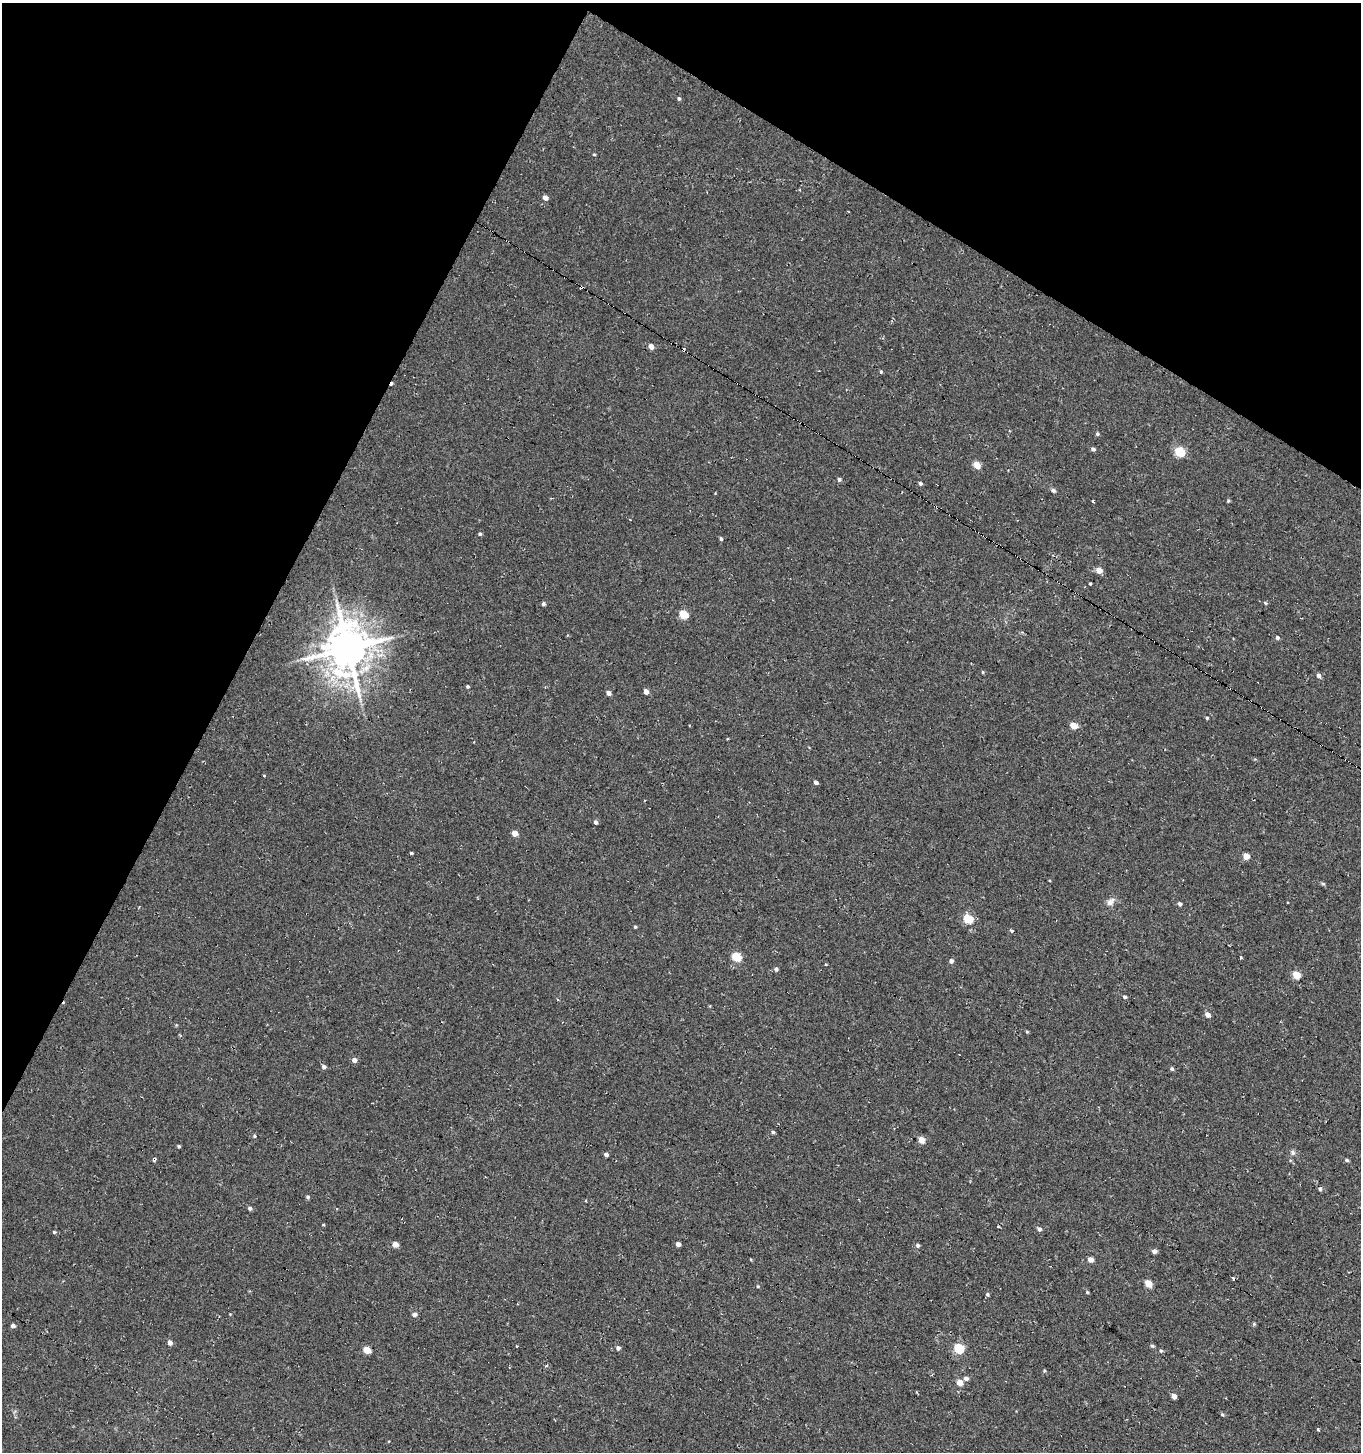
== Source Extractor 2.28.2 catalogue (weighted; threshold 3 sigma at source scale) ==
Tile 2 of 4 x 4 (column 2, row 1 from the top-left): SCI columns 1608-2966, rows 4358-5807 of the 5950 x 5842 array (HDU 1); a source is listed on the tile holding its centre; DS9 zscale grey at full resolution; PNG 1363 x 1454 px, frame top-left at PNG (2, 3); no overlay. Shown black and unused: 26% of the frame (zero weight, under 2 of 3 exposures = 3% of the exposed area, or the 3 px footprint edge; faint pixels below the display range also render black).
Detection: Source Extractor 2.28.2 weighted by HDU 2 'WHT'; one run over the whole footprint, this tile lists its part. Background 0.00441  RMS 0.005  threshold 0.0225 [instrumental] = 3 sigma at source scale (4.5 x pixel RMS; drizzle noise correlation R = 1.50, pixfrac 1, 0.0396/0.0396 arcsec/px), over >= 5 px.
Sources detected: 102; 8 cosmic-ray / hot-pixel residue — not listed; the other 94 listed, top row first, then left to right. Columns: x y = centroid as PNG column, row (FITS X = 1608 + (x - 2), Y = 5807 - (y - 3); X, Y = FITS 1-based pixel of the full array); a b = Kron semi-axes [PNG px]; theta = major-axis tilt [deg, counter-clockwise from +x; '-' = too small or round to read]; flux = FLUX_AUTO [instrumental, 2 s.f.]
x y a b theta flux
679 98 5 4 - 0.86
594 154 4 3 - 0.44
545 198 5 4 - 2.6
651 346 5 4 - 3.3
881 372 4 3 - 0.59
1097 434 5 4 - 0.81
1093 449 4 4 - 1.3
1180 452 5 5 - 26
977 465 5 4 - 8.7
839 479 4 4 - 1.1
920 483 4 3 - 1.1
1053 490 6 5 - 1
1093 501 3 3 - 1.5
1228 501 4 4 - 0.54
480 534 5 4 - 0.74
721 539 5 4 - 0.7
1099 570 5 5 - 4.7
1090 584 3 3 - 1.6
1265 603 5 4 - 0.63
543 604 4 4 - 1.2
683 614 5 5 - 17
1022 632 5 3 - 0.64
1277 638 5 4 - 1.1
347 648 14 12 -82 1900
983 672 4 4 - 0.54
1319 675 5 5 - 1.5
468 686 4 4 - 0.78
646 691 4 4 - 3
609 693 5 4 - 2
1207 718 4 4 - 0.59
1074 726 5 4 - 7.3
816 782 4 4 - 1.4
596 822 5 4 - 1.3
515 833 4 4 - 4.7
411 853 3 3 - 0.68
1246 856 4 4 - 6.8
1323 883 6 3 -20 0.69
1110 902 12 8 47 2.7
1180 904 4 4 - 1.4
968 919 5 5 - 22
635 927 4 3 - 0.6
1011 930 4 3 - 3.4
736 957 5 5 - 21
1241 957 3 3 - 0.73
951 961 5 4 - 1.6
776 969 5 4 - 1.2
1296 975 5 4 - 13
1125 997 4 3 - 1.1
1208 1015 5 4 - 3.1
1027 1032 4 3 - 0.55
354 1060 5 5 - 2.5
324 1067 5 4 - 1.5
1172 1069 5 4 - 0.86
773 1132 5 4 - 0.81
254 1136 4 4 - 0.73
922 1140 5 4 - 7.1
179 1146 4 3 - 0.67
1293 1152 7 6 - 1.2
606 1154 4 3 - 1.5
154 1159 4 3 - 1.8
1346 1160 5 4 - 0.87
1320 1189 4 4 - 1.1
308 1197 5 4 - 0.95
250 1208 5 4 - 1.3
323 1225 4 3 - 0.46
1039 1229 5 5 - 1.3
54 1232 4 4 - 0.57
395 1244 5 4 - 4.1
678 1244 4 4 - 2.3
918 1245 5 4 - 1.2
1154 1251 4 4 - 2.7
1090 1260 4 4 - 3.6
1233 1278 4 3 - 1.9
1148 1283 5 4 - 9.8
758 1286 4 4 - 0.43
1087 1292 5 4 - 0.52
987 1294 6 4 -90 0.78
230 1314 3 3 - 0.34
414 1314 5 4 - 1.9
1254 1324 5 4 - 0.58
13 1326 4 4 - 1.8
170 1343 5 4 - 2.1
517 1346 4 3 - 0.42
1152 1346 5 4 - 0.94
618 1348 5 5 - 1.4
959 1348 5 5 - 29
367 1350 5 4 - 9.3
1161 1351 5 4 - 0.78
1044 1371 5 4 - 0.57
966 1378 5 5 - 1.5
960 1383 4 4 - 6.3
1174 1396 4 4 - 3.2
1222 1415 5 4 - 0.69
1318 1430 3 3 - 1.3
Overlapping masked pixels (flux is a lower limit): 1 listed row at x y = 154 1159